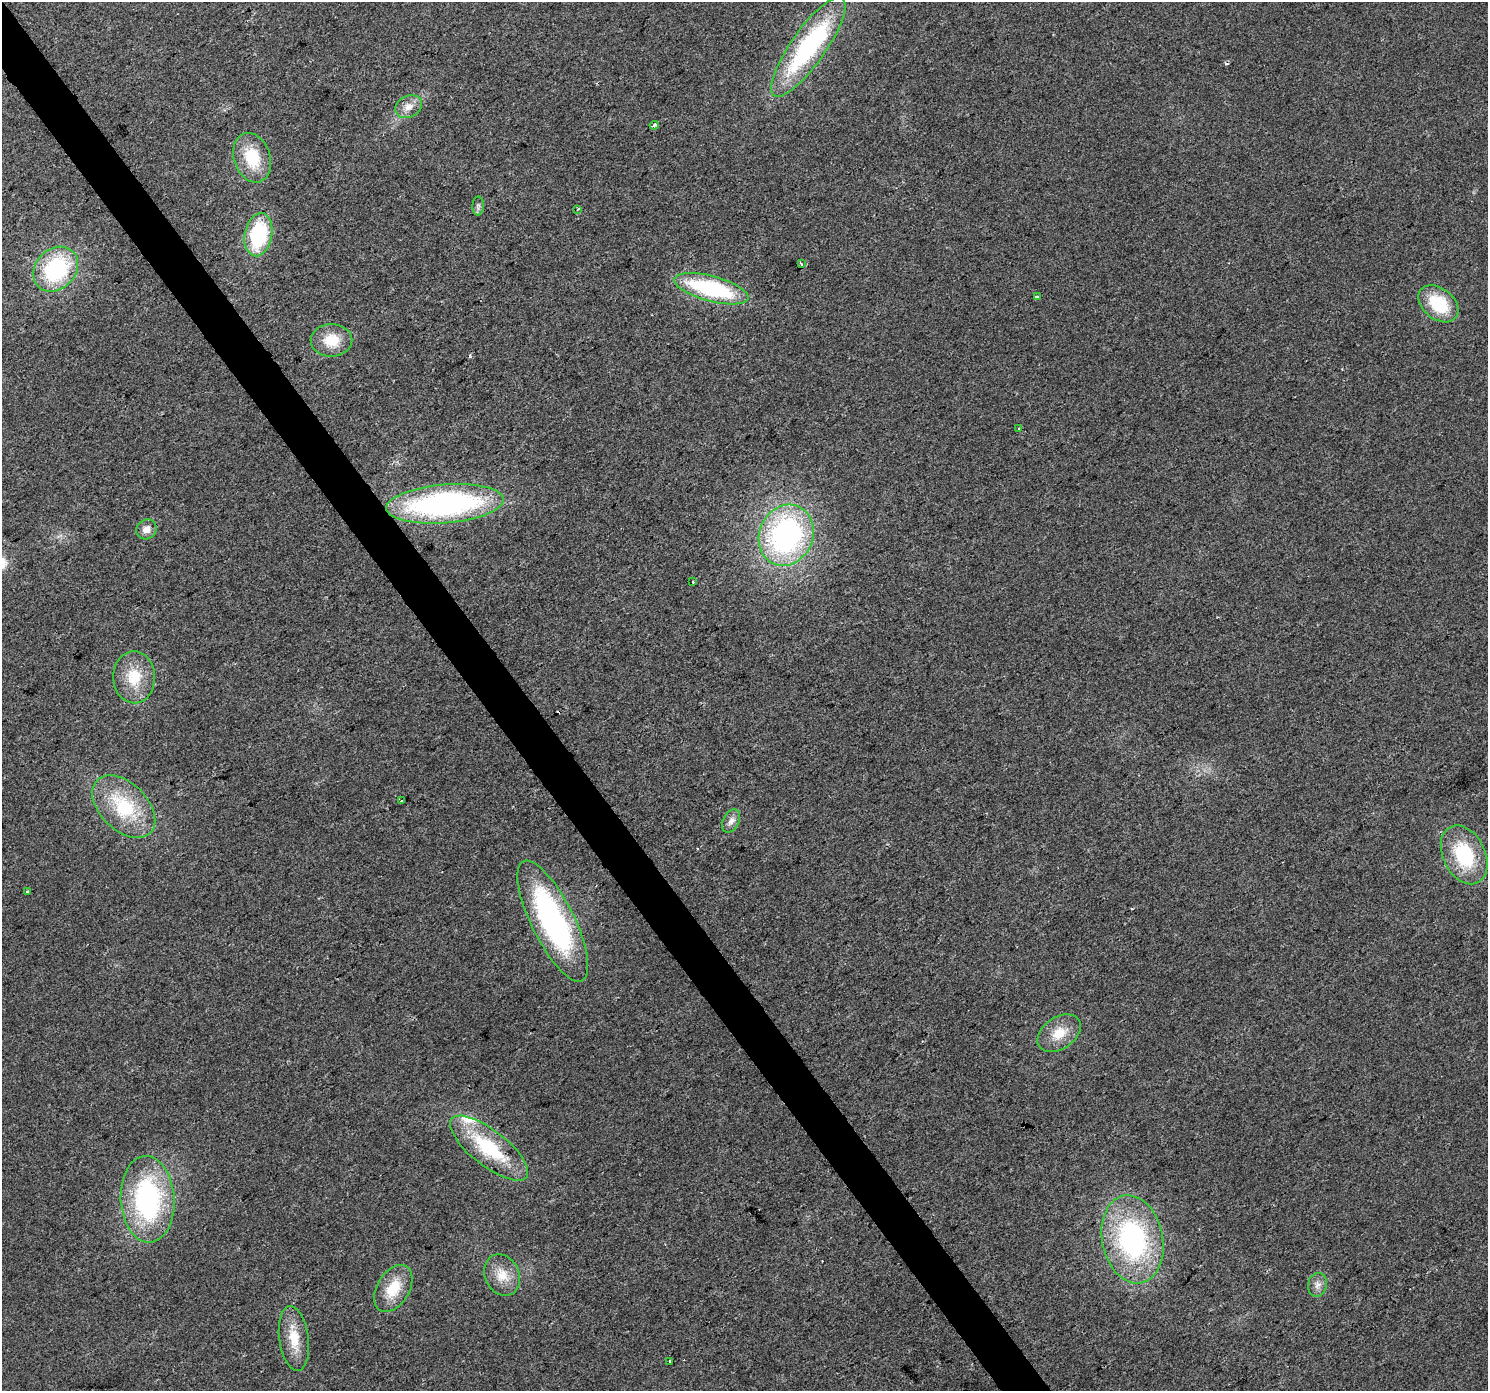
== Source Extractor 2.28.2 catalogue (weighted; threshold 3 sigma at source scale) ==
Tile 11 of 4 x 4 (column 3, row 3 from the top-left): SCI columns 2976-4461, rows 1579-2967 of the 5947 x 5874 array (HDU 1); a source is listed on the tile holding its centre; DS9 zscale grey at full resolution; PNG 1490 x 1393 px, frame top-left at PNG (2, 2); each listed source drawn as its Kron ellipse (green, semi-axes under 4 px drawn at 4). Shown black and unused: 3% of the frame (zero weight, under 2 of 3 exposures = <1% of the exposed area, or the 3 px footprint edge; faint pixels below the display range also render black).
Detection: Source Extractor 2.28.2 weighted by HDU 2 'WHT'; one run over the whole footprint, this tile lists its part. Background 0.0314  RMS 0.0063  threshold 0.0285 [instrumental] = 3 sigma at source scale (4.5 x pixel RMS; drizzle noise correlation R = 1.50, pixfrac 1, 0.0396/0.0396 arcsec/px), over >= 5 px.
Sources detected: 41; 1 inside a brighter object's white glare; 5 cosmic-ray / hot-pixel residue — neither listed nor drawn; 1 inside a brighter listed object's ellipse — not listed separately; the other 34 listed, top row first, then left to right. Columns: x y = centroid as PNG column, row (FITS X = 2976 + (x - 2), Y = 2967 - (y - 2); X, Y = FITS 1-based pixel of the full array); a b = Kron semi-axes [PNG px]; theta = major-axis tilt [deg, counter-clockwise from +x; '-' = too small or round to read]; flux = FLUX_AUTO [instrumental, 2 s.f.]
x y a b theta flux
808 47 60 17 55 96
409 107 14 10 27 5.9
654 125 4 3 - 3.6
252 158 25 18 -71 25
478 206 9 5 90 1.8
578 209 4 3 - 0.59
258 235 22 13 78 53
801 264 3 3 - 2.1
56 269 25 20 45 65
711 289 38 12 -15 75
1038 297 4 3 - 5
1438 304 22 15 -39 28
331 340 21 16 2 16
1019 429 3 3 - 2.1
445 504 59 19 5 170
146 529 11 9 38 4.8
786 535 31 27 66 150
693 582 3 2 - 0.81
134 677 26 21 -88 21
401 801 3 3 - 5.1
124 807 38 23 -45 41
731 821 12 8 62 3.7
1464 855 31 21 -64 41
28 892 3 3 - 1.1
553 921 67 21 -64 150
1059 1033 24 16 34 14
489 1148 47 18 -38 46
148 1199 43 27 -86 110
1132 1239 44 30 -78 120
502 1275 21 17 -64 13
1317 1285 12 9 76 4.1
393 1288 26 16 59 19
294 1338 32 14 -82 16
670 1361 3 3 - 3